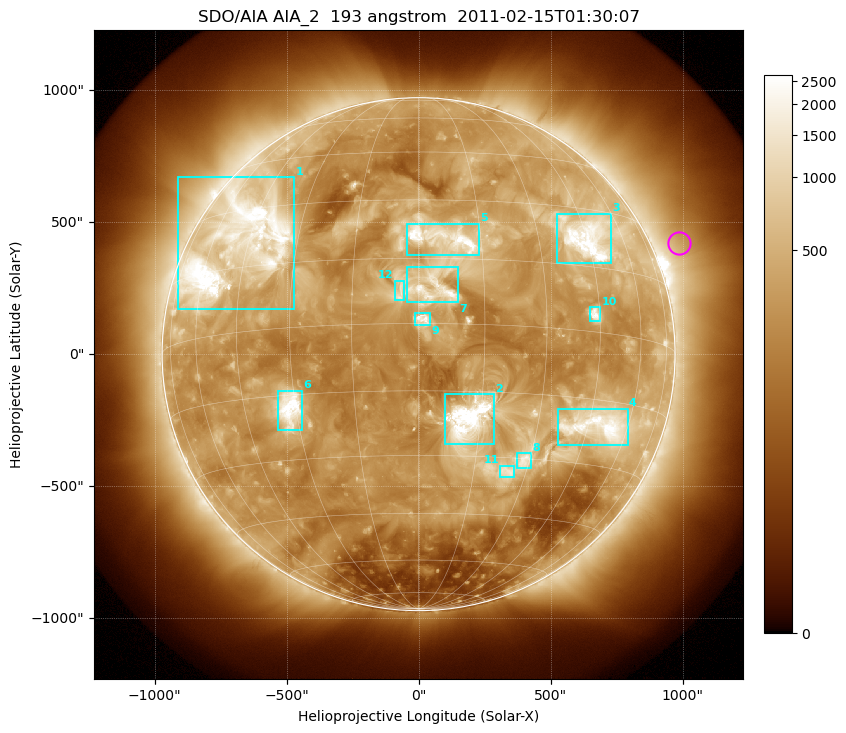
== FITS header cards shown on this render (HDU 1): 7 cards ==
TELESCOP= 'SDO/AIA'
INSTRUME= 'AIA_2'
WAVELNTH=                  193
WAVEUNIT= 'angstrom'
DATE-OBS= '2011-02-15T01:30:07.84'
CTYPE1  = 'HPLN-TAN'
CTYPE2  = 'HPLT-TAN'

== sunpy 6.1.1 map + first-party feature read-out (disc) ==
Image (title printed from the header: SDO/AIA AIA_2  193 angstrom  2011-02-15T01:30:07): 1024 x 1024 px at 2.4 arcsec/px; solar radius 972 arcsec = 405 px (full disc in frame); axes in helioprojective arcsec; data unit not stated in the header (colour bar unlabelled)
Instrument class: DISC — disc imager (sunpy class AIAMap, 193 A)
Bright regions (active regions / flare kernels): reference = the median radial profile (limb darkening/brightening removed); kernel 9 px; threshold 5 sigma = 721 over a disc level ~281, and >= 1.15x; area >= 12 px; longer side >= 10 px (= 24 arcsec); searched inside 0.97 R_sun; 12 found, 12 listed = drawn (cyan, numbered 1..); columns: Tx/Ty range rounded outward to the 5 arcsec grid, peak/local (2 s.f.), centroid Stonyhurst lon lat
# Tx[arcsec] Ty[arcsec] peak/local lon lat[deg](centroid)
1 -915..-470 170..670 12 -48 +21
2 95..285 -340..-150 25 +12 -21
3 525..730 345..535 13 +45 +22
4 525..795 -345..-205 11 +49 -21
5 -45..230 375..495 9.9 +6 +20
6 -535..-440 -290..-140 11 -32 -18
7 -45..150 195..330 8.1 +3 +8
8 370..430 -435..-375 5.1 +28 -30
9 -15..45 110..155 8.3 +1 +1
10 645..690 125..180 8.4 +44 +4
11 305..365 -465..-420 4.4 +24 -33
12 -90..-55 205..280 4.5 -4 +7
Off-limb structures (1.02-1.3 R_sun): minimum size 162 px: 3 found; the strongest spans PA ~275..320 deg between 1.02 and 1.3 R_sun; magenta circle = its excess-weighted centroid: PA ~295 deg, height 1.1 R_sun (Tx ~985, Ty ~420 arcsec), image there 1.9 x the reference